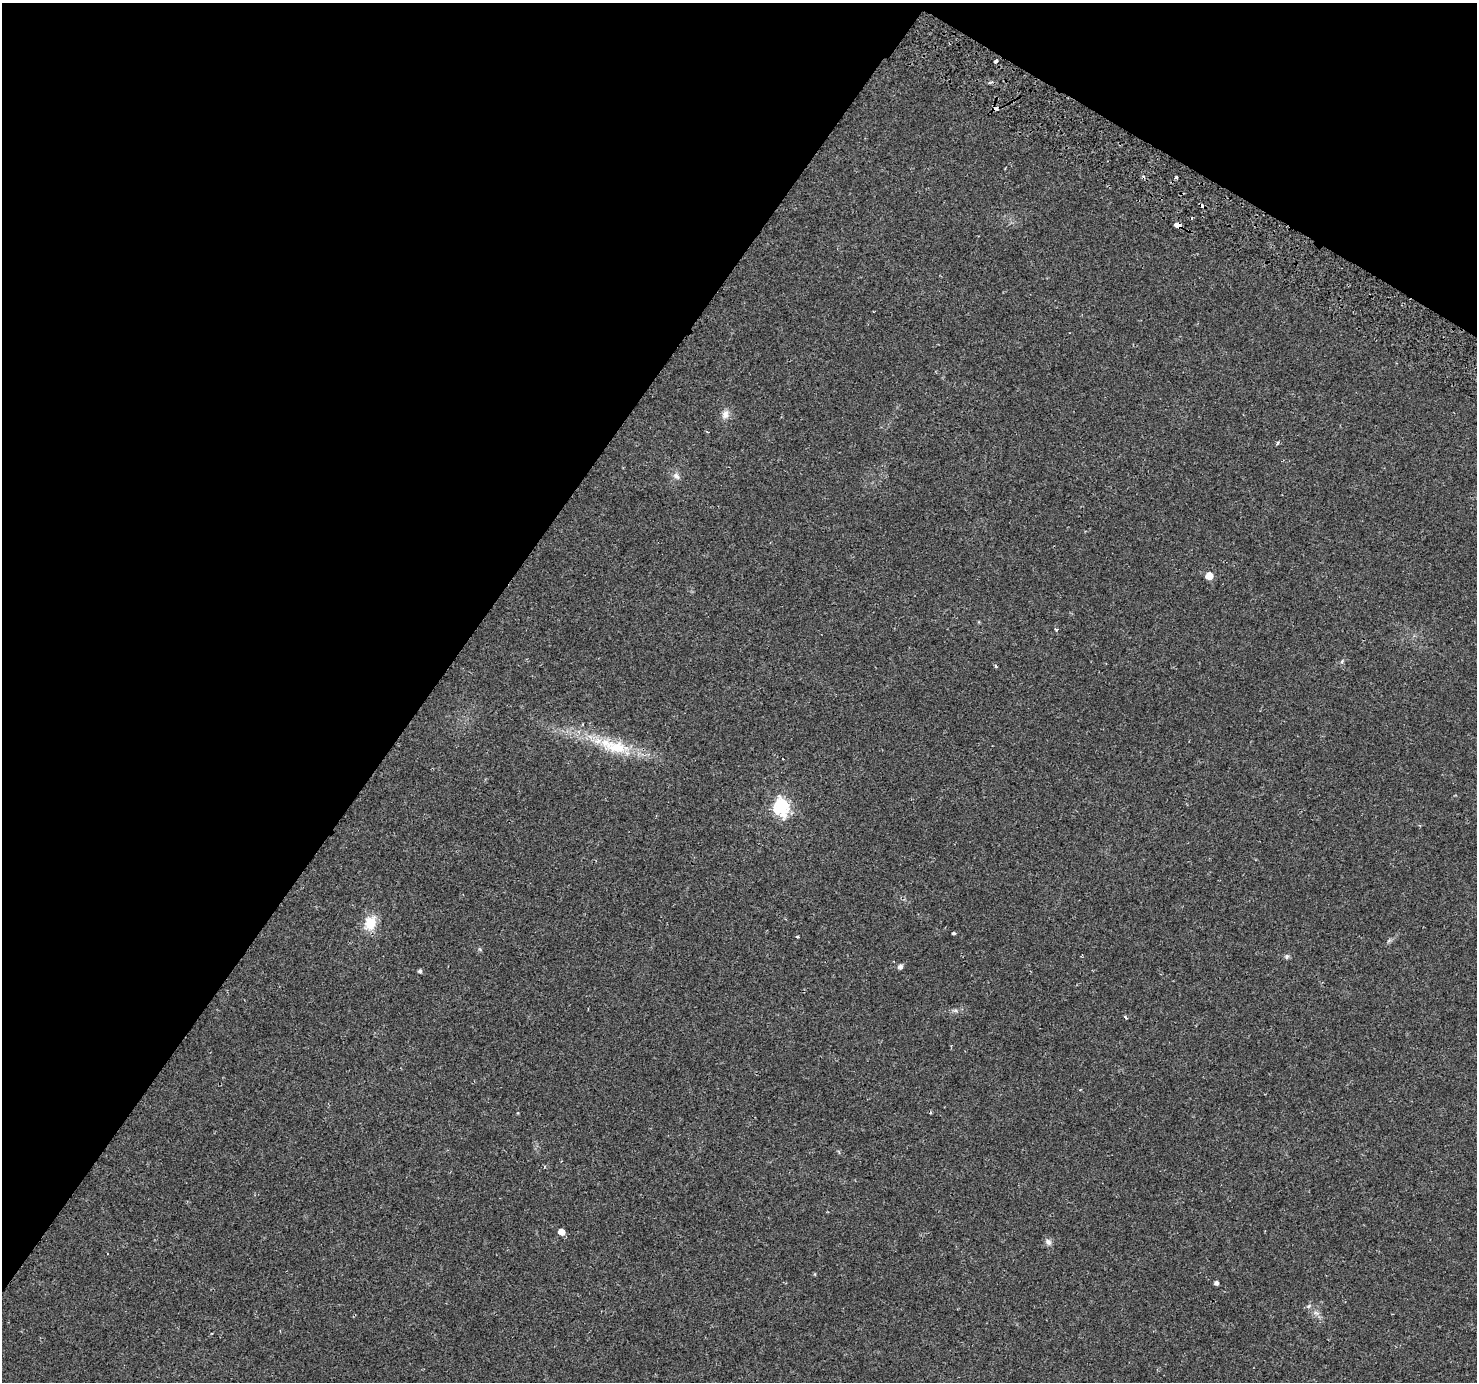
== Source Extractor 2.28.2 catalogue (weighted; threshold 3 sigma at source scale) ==
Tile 2 of 4 x 4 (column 2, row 1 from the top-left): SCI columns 1508-2982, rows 4380-5759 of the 5972 x 6063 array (HDU 1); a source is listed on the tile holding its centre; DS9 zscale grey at full resolution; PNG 1479 x 1384 px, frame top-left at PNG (2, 3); no overlay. Shown black and unused: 34% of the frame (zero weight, under 2 of 3 exposures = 3% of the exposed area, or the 3 px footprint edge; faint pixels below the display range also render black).
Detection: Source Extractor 2.28.2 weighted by HDU 2 'WHT'; one run over the whole footprint, this tile lists its part. Background 0.00391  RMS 0.0022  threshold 0.00985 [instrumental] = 3 sigma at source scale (4.5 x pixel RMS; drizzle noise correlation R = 1.50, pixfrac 1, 0.0396/0.0396 arcsec/px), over >= 5 px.
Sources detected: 28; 1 cosmic-ray / hot-pixel residue — not listed; the other 27 listed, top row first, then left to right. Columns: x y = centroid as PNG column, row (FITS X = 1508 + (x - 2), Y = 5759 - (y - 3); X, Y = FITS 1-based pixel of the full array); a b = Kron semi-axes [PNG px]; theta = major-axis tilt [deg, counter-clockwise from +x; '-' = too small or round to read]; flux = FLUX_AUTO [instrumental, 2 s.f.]
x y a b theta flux
995 61 4 3 - 0.69
996 108 5 4 - 1.2
1144 177 5 4 - 0.44
1176 177 3 3 - 0.34
1177 225 5 4 - 7.3
725 414 12 9 72 1.3
1278 443 5 4 - 0.32
676 476 10 7 -48 0.91
1209 576 5 5 - 4.4
1056 629 5 4 - 0.29
1342 661 6 4 72 0.28
995 666 4 3 - 0.26
616 747 43 17 -9 9.3
781 808 7 6 - 53
370 923 21 16 71 3.9
954 933 3 3 - 0.34
798 937 3 3 - 0.38
1287 957 7 6 - 0.45
900 967 5 5 - 0.82
420 971 4 4 - 0.48
1125 1017 3 3 - 0.43
1080 1090 4 3 - 0.17
561 1232 5 5 - 2.2
1048 1242 9 8 - 0.78
1216 1283 4 4 - 0.75
1309 1306 6 4 70 0.32
1316 1313 9 3 -31 0.58
Overlapping masked pixels (flux is a lower limit): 2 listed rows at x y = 996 108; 1177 225